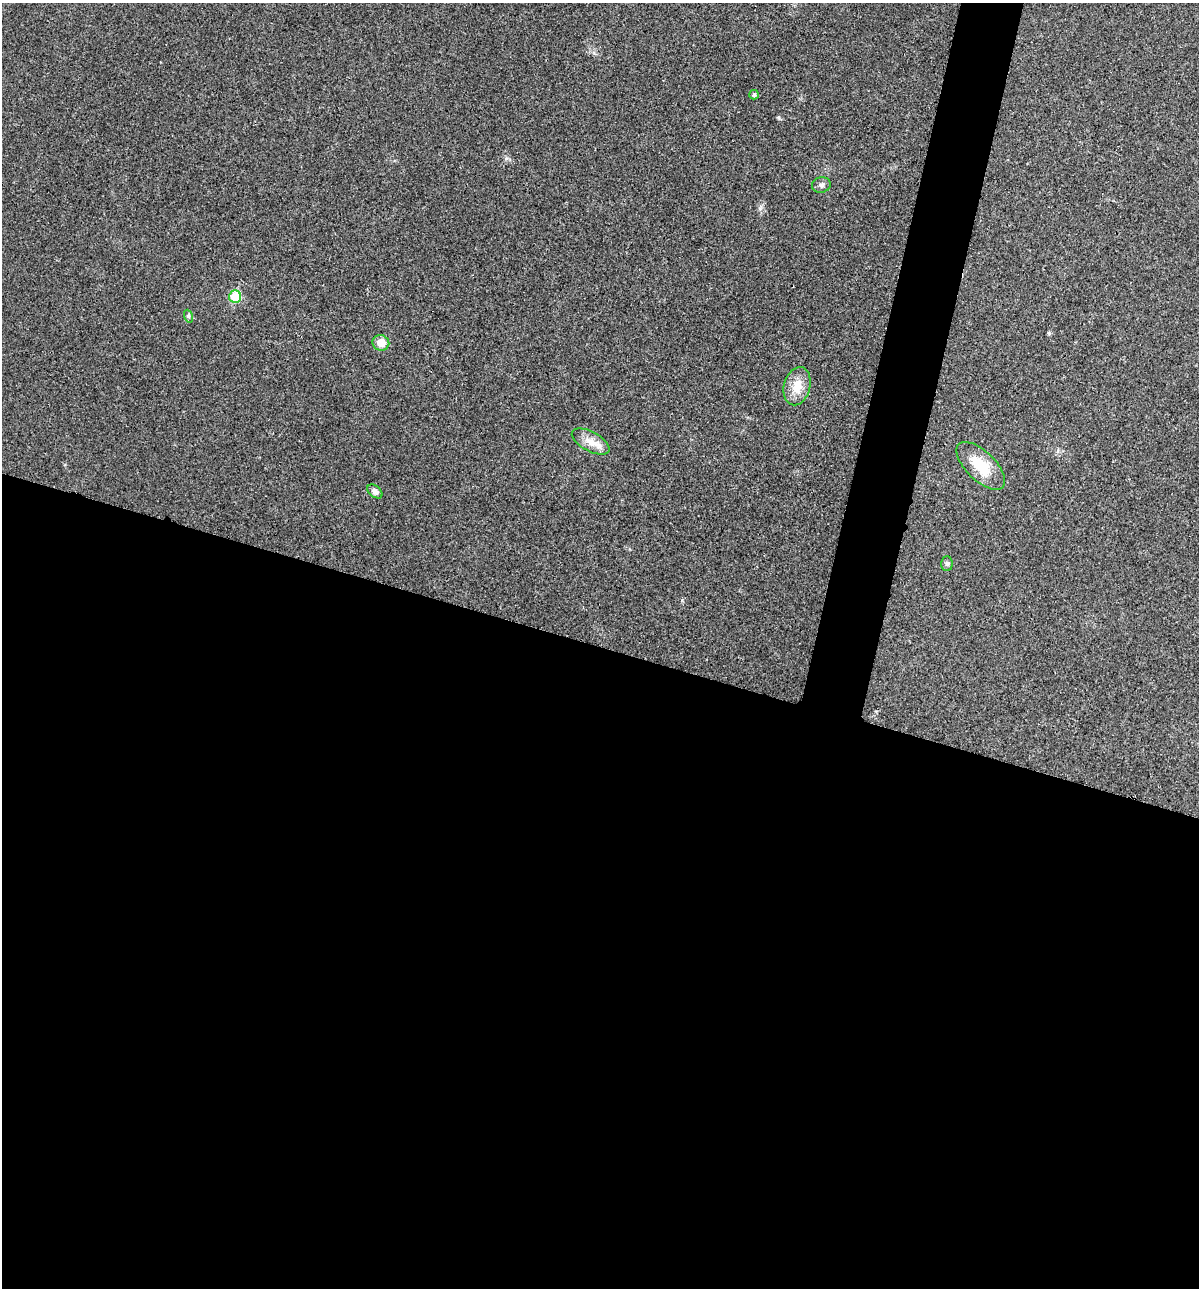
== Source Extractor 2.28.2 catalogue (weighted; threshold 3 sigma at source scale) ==
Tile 14 of 4 x 4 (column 2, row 4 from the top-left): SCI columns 1327-2523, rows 8-1293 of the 5170 x 5154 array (HDU 1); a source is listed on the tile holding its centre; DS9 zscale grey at full resolution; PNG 1201 x 1290 px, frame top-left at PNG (2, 3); each listed source drawn as its Kron ellipse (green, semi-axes under 4 px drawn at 4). Shown black and unused: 53% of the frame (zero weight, under 3 of 4 exposures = <1% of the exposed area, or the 3 px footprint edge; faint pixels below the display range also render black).
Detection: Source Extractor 2.28.2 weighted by HDU 2 'WHT'; one run over the whole footprint, this tile lists its part. Background 0.0252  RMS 0.0059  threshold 0.0267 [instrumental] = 3 sigma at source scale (4.5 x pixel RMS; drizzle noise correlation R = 1.50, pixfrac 1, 0.05/0.05 arcsec/px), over >= 5 px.
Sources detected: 10; all 10 listed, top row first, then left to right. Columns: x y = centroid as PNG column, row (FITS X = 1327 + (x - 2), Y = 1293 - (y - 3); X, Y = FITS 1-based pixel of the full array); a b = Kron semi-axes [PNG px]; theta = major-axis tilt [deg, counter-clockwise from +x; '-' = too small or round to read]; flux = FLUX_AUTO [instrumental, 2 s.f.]
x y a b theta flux
754 95 5 4 - 1.1
821 185 9 7 15 2
235 297 6 6 - 22
188 316 7 4 -71 0.93
381 343 8 7 - 7.4
797 386 19 13 75 9.6
591 442 20 10 -28 7.1
981 466 31 14 -44 17
375 491 9 5 -38 2.1
947 564 7 6 - 1.3
Unlisted compact peaks at least as high as the median listed source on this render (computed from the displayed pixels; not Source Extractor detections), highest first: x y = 1049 333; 760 208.